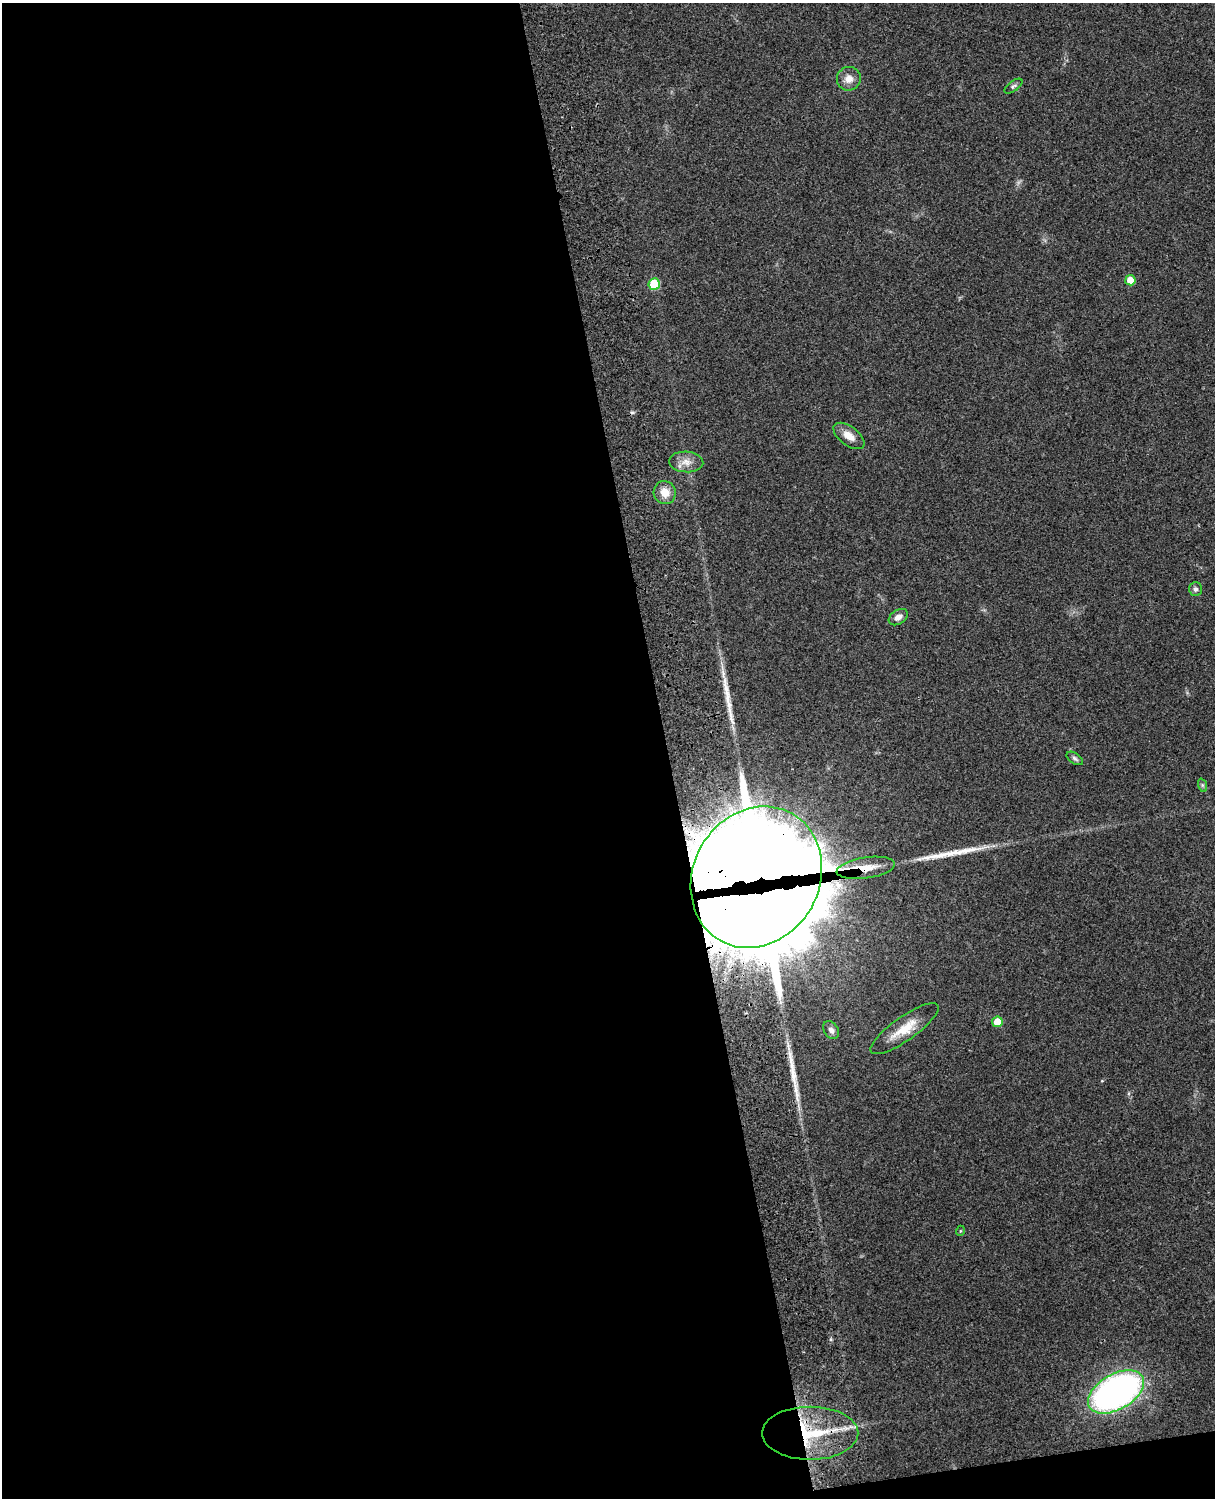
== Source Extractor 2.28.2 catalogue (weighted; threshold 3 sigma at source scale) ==
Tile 9 of 4 x 3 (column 1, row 3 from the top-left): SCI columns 119-1331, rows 164-1659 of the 5090 x 4929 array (HDU 1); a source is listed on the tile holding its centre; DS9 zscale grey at full resolution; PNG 1217 x 1500 px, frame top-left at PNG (2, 3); each listed source drawn as its Kron ellipse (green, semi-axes under 4 px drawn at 4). Shown black and unused: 56% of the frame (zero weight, under 3 of 4 exposures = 6% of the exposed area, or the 3 px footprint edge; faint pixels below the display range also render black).
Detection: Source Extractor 2.28.2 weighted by HDU 2 'WHT'; one run over the whole footprint, this tile lists its part. Background 0.29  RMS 0.0093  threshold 0.0419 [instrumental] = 3 sigma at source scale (4.5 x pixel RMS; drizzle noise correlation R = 1.50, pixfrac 1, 0.05/0.05 arcsec/px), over >= 5 px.
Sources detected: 26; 1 inside a brighter object's white glare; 2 cosmic-ray / hot-pixel residue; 3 long thin detections or spike segments (spike, bleed or trail) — neither listed nor drawn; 1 inside a brighter listed object's ellipse — not listed separately; the other 19 listed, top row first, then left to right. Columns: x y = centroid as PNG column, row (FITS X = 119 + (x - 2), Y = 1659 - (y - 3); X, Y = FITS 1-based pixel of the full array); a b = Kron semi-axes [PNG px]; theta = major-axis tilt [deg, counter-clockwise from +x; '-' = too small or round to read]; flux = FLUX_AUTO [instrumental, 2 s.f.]
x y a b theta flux
849 79 12 12 - 8.5
1013 86 10 5 37 2.2
1130 280 5 5 - 13
654 284 6 5 - 40
849 436 18 9 -37 9.7
686 462 17 10 -4 9
665 492 11 11 - 11
1195 589 7 6 - 2.7
898 617 10 7 33 5.5
1075 758 9 5 -33 2.4
1202 785 7 4 -71 1.4
866 868 29 10 9 21
756 877 73 63 60 7500
997 1022 5 5 - 15
905 1029 41 12 35 23
831 1030 10 7 -56 3.6
960 1231 5 3 - 0.82
1116 1392 30 17 30 370
810 1433 48 26 0 80
Overlapping masked pixels (flux is a lower limit): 3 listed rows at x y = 866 868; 756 877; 810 1433